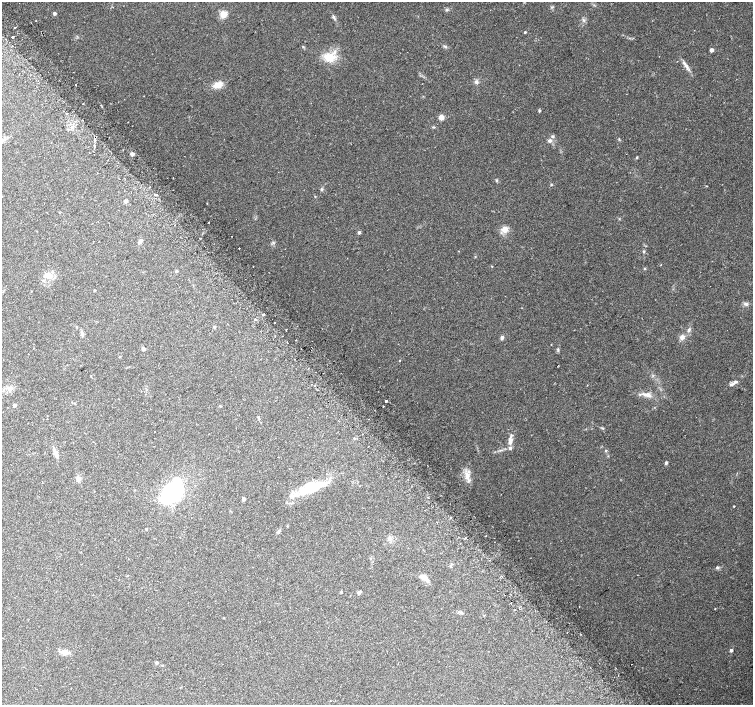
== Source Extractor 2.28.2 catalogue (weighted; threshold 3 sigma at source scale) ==
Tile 11 of 4 x 4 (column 3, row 3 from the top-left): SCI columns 3039-4540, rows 1637-3041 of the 6068 x 6021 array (HDU 1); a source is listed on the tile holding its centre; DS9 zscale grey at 2 x 2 block average (1 PNG px = mean of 2 x 2 image px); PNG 755 x 707 px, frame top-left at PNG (2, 2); no overlay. Shown black and unused: <1% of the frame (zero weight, under 2 of 3 exposures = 2% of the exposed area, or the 3 px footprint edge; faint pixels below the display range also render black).
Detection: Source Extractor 2.28.2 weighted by HDU 2 'WHT'; one run over the whole footprint, this tile lists its part. Background 0.0845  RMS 0.012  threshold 0.0519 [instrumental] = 3 sigma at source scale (4.5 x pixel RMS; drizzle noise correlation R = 1.50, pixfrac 1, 0.0396/0.0396 arcsec/px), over >= 5 px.
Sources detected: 105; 2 inside a brighter object's white glare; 6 cosmic-ray / hot-pixel residue — not listed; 2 inside a brighter listed object's ellipse — not listed separately; the other 95 listed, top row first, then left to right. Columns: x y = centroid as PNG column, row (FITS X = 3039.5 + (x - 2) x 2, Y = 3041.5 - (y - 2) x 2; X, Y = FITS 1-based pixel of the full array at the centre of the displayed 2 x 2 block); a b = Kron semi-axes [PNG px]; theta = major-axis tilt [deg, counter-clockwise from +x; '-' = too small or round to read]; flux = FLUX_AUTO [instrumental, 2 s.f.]
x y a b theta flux
447 10 4 3 - 3.1
54 13 2 2 - 8.6
223 14 3 3 - 100
333 17 4 3 - 3.6
583 20 4 2 - 2.6
15 27 2 2 - 7.9
525 32 3 2 - 2.6
13 37 2 2 - 21
12 46 2 2 - 2
445 46 6 2 -36 3.2
711 50 2 2 - 18
329 57 14 11 -7 44
685 65 7 3 -53 8.1
476 82 5 5 - 5.9
75 85 2 2 - 3.1
218 85 12 7 19 24
83 103 2 2 - 4.2
539 111 3 3 - 3.1
441 117 3 3 - 48
83 120 2 2 - 1.6
72 127 3 3 - 3.5
433 127 3 2 - 2.1
553 136 4 3 - 3.5
94 140 2 2 - 5.2
550 140 5 4 - 6.4
94 146 2 2 - 18
132 154 2 2 - 17
637 157 3 3 - 1.8
278 172 2 2 - 1.4
551 185 3 2 - 1.9
150 187 2 2 - 4.4
322 189 4 3 - 3.5
157 195 2 2 - 4.2
126 201 2 2 - 14
209 222 2 2 - 1.3
505 229 3 3 - 70
359 232 3 3 - 6.4
140 241 7 4 58 7.5
239 248 2 2 - 7.2
459 251 2 2 - 0.91
644 251 4 3 - 2.8
661 265 2 2 - 0.98
492 266 3 2 - 1.3
645 268 3 2 - 1.7
176 271 3 3 - 3.5
48 276 9 6 84 15
31 291 2 2 - 0.84
94 291 2 2 - 2.2
746 304 7 3 7 5.9
263 314 2 2 - 41
255 319 3 2 - 2.4
274 323 2 2 - 4.3
214 327 3 3 - 3.2
286 330 2 2 - 1.6
688 330 5 3 - 5.2
82 333 5 2 - 3.6
282 336 2 2 - 1.3
502 337 5 4 - 5.2
682 337 6 5 - 11
143 349 2 2 - 17
558 349 4 3 - 3.1
399 360 2 2 - 3.5
735 382 8 4 29 7.2
587 385 3 2 - 0.95
646 395 16 5 -14 17
386 401 2 2 - 99
14 405 3 3 - 6.6
383 406 2 2 - 2
510 441 9 5 77 15
606 450 3 3 - 2
55 452 9 4 -70 10
666 463 4 3 - 3.6
467 475 11 6 -75 20
78 479 6 5 - 9.4
311 488 28 11 24 110
170 490 36 14 49 180
244 499 3 2 - 15
734 506 2 2 - 1.7
450 517 3 2 - 2.4
146 529 3 2 - 2.6
278 532 5 2 - 3.1
486 536 2 2 - 3.3
389 538 5 5 - 7.8
717 567 4 3 - 3.9
424 577 9 5 -36 23
341 592 3 2 - 2.7
359 592 5 3 - 5.8
579 607 2 2 - 1.5
715 609 2 2 - 1.4
460 612 7 3 -23 4.6
224 618 2 2 - 1.6
731 650 3 2 - 8
64 652 10 5 -11 18
156 662 3 2 - 6.5
632 664 2 2 - 3.6
Diffuse or blended objects may show on this block-average render without a row.